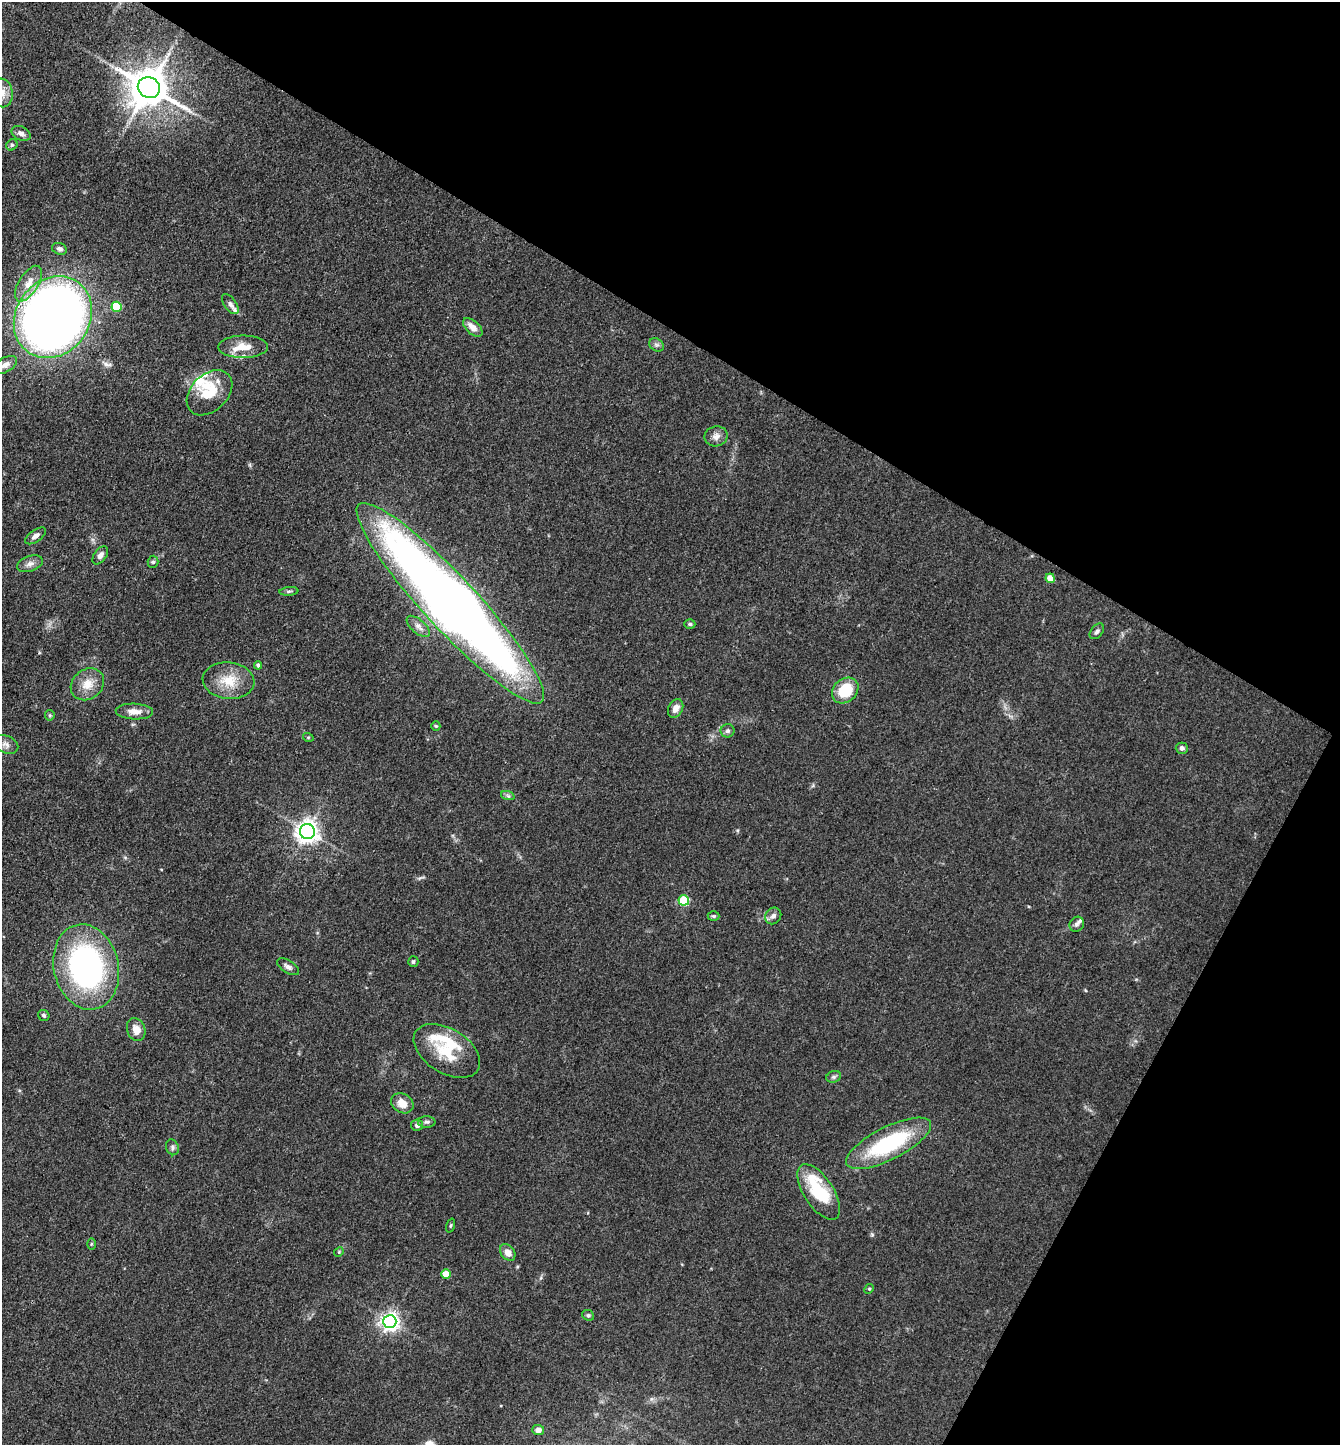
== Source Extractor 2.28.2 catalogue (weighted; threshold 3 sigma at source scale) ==
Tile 8 of 4 x 4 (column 4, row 2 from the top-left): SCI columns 4299-5636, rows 2888-4330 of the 5783 x 5774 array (HDU 1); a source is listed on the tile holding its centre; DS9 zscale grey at full resolution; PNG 1342 x 1447 px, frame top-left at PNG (2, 2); each listed source drawn as its Kron ellipse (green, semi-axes under 4 px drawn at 4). Shown black and unused: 30% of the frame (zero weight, under 3 of 4 exposures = <1% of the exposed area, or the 3 px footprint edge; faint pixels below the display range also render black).
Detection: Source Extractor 2.28.2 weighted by HDU 2 'WHT'; one run over the whole footprint, this tile lists its part. Background 0.0821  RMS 0.0064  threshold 0.0288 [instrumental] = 3 sigma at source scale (4.5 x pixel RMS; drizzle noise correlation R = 1.50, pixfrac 1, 0.05/0.05 arcsec/px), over >= 5 px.
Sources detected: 75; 10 inside a brighter listed object's ellipse — not listed separately; the other 65 listed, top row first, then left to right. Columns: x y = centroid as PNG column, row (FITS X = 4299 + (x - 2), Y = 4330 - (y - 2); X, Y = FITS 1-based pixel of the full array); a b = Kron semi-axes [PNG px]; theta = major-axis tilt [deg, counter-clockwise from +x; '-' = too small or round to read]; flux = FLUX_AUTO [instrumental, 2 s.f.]
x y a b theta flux
149 88 11 10 - 2100
2 93 14 10 -81 7.1
21 133 10 6 -25 2.9
12 145 6 5 - 1
59 249 7 5 -23 1.9
28 284 20 10 58 9.1
230 304 12 6 -54 2.5
117 307 5 5 - 28
53 317 43 37 54 700
473 327 12 6 -42 5.4
657 345 8 6 -34 1.8
243 347 25 11 1 11
5 365 13 7 31 3.2
209 393 26 18 44 18
716 436 11 10 - 4
35 536 12 6 35 3
100 555 10 6 54 3.4
153 562 6 5 - 1.2
30 564 13 7 19 3.5
1050 578 5 4 - 8.4
289 591 9 4 5 1.2
450 603 135 26 -47 820
690 624 5 4 - 1.1
418 626 14 7 -41 3.6
1097 631 9 5 51 1.9
258 665 4 4 - 1.4
228 681 26 18 -6 17
87 684 18 14 38 9.7
845 690 14 11 42 22
676 708 10 7 63 4.5
134 711 19 8 -2 6.6
50 715 5 5 - 0.81
436 726 4 4 - 0.77
727 731 7 6 - 1.8
308 737 5 3 - 0.64
6 744 13 8 -24 3.4
1182 748 6 5 - 2.2
508 796 7 4 -19 1.3
307 831 7 7 - 480
684 900 5 5 - 34
714 916 6 5 - 1
773 916 9 7 50 2.9
1077 924 8 7 - 1.9
413 962 5 5 - 1.2
86 967 43 32 -77 160
288 967 12 6 -33 2.7
44 1015 6 5 - 1.3
136 1030 12 9 -68 6
447 1051 36 22 -32 27
834 1077 7 5 20 1.4
402 1103 12 9 -34 7.1
427 1122 9 5 0 1.7
417 1125 6 5 - 2.3
889 1143 47 16 27 61
172 1147 8 6 -71 1.7
819 1192 32 15 -57 35
450 1225 7 3 71 0.75
91 1244 5 4 - 0.8
339 1252 5 4 - 0.73
508 1252 9 6 -51 4.8
446 1274 4 4 - 14
869 1289 5 4 - 0.72
588 1315 6 5 - 1.3
390 1321 6 6 - 320
538 1430 6 5 - 3.5
Overlapping masked pixels (flux is a lower limit): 1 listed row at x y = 53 317
Isophote crosses this tile's border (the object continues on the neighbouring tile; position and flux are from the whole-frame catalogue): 1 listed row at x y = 2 93